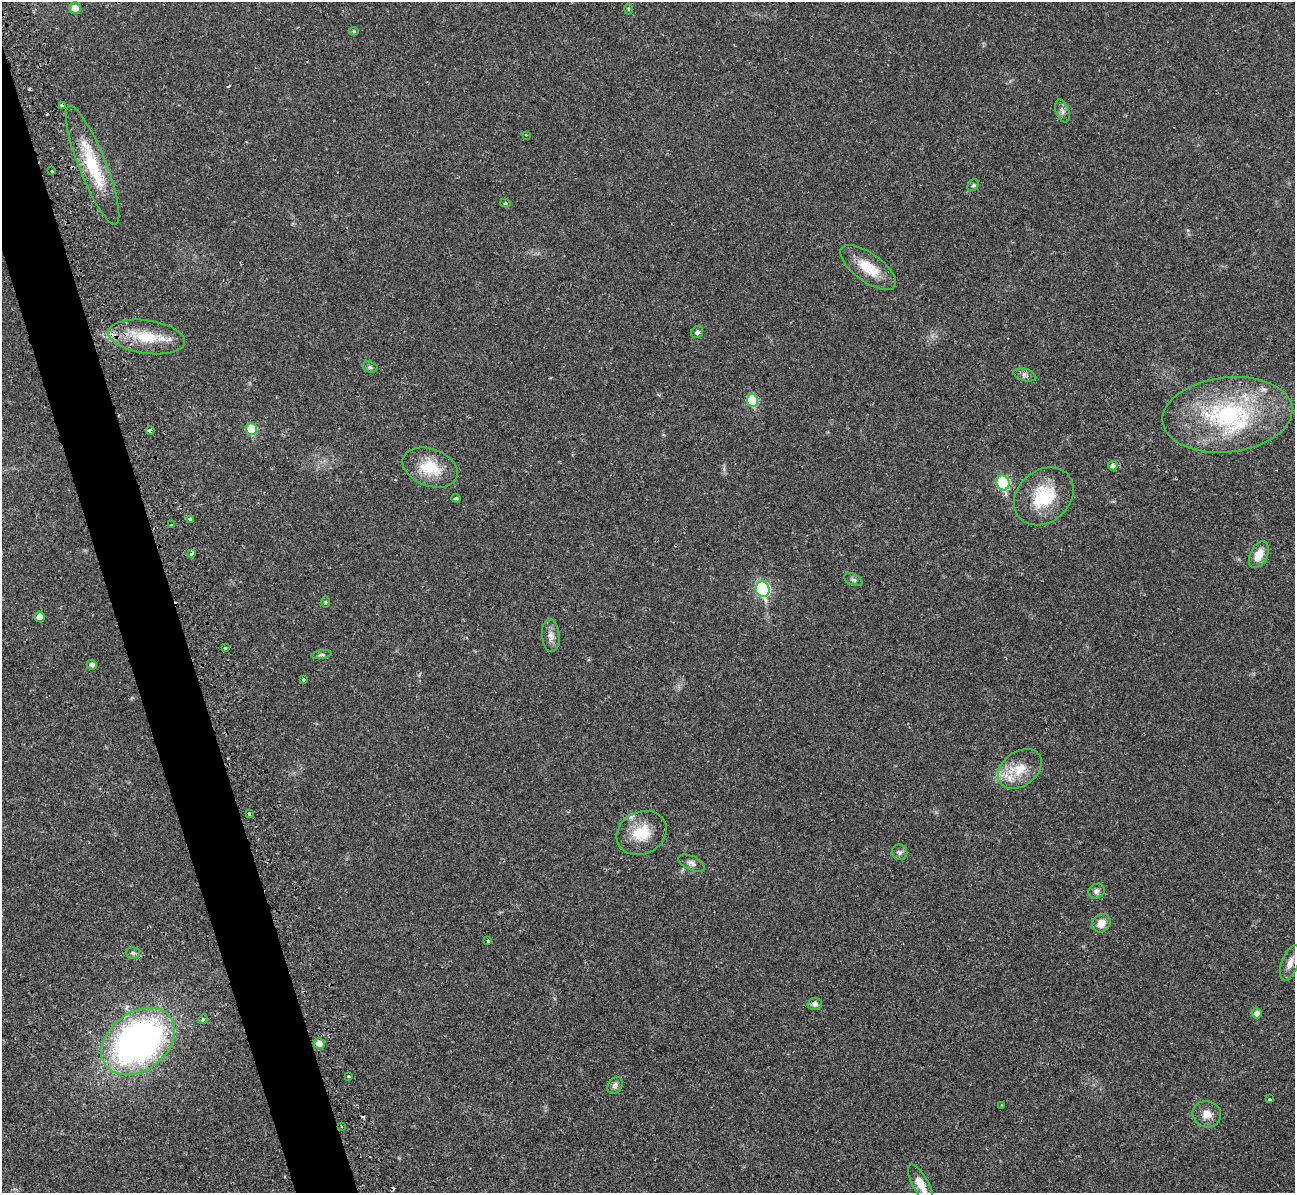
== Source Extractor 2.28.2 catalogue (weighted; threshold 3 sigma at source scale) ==
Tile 11 of 4 x 4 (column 3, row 3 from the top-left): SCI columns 2601-3893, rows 1496-2686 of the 5239 x 5221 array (HDU 1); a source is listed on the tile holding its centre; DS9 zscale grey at full resolution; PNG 1297 x 1195 px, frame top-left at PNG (2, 2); each listed source drawn as its Kron ellipse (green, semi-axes under 4 px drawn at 4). Shown black and unused: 4% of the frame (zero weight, under 2 of 3 exposures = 3% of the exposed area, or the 3 px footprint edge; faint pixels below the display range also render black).
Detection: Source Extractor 2.28.2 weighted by HDU 2 'WHT'; one run over the whole footprint, this tile lists its part. Background 0.0282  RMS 0.004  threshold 0.0182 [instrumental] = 3 sigma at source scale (4.5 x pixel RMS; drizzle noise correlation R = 1.50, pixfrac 1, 0.05/0.05 arcsec/px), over >= 5 px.
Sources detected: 65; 5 cosmic-ray / hot-pixel residue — neither listed nor drawn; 1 inside a brighter listed object's ellipse — not listed separately; the other 59 listed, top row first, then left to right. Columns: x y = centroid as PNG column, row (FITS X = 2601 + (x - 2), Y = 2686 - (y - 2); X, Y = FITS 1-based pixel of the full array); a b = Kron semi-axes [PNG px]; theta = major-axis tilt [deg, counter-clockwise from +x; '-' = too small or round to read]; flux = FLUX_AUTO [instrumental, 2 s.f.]
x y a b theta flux
75 8 6 5 - 3.6
628 9 6 4 -89 0.46
354 31 5 4 - 0.6
62 105 4 4 - 2.4
1062 111 12 6 -70 1.5
526 135 3 2 - 0.29
93 165 64 13 -68 22
52 171 3 3 - 1.3
973 185 6 5 - 0.74
505 203 5 4 - 0.66
868 267 33 14 -36 11
697 332 6 5 - 1
147 337 39 16 -8 16
370 367 7 5 -17 0.82
1025 375 12 6 -15 1.4
752 400 6 5 - 17
1227 415 65 37 6 59
251 429 6 5 - 14
150 430 4 3 - 2.9
1113 466 5 4 - 1.3
430 468 28 18 -21 13
1003 483 7 6 - 36
1044 496 32 26 41 20
456 498 4 3 - 0.68
190 519 3 3 - 0.87
172 525 3 3 - 1.3
192 553 4 3 - 3.8
1259 555 14 8 64 5.6
853 580 9 5 -25 0.95
763 589 8 7 - 62
325 602 5 3 - 0.43
39 617 5 5 - 3.4
551 636 16 9 -85 2.8
225 648 3 3 - 0.74
321 655 10 4 8 0.78
92 665 5 5 - 1.4
303 680 3 3 - 1.1
1020 769 24 17 37 10
249 814 3 3 - 0.85
642 833 26 21 27 11
900 852 8 7 - 1.2
691 863 14 7 -24 1.8
1097 891 8 7 - 1.4
1101 923 10 8 45 3.9
488 941 3 2 - 1.1
133 953 7 6 - 1
1290 963 18 8 69 3.2
815 1004 7 6 - 1.5
1257 1013 5 5 - 2.1
203 1019 5 4 - 0.61
138 1041 40 29 36 170
319 1043 5 5 - 2.7
348 1076 3 3 - 0.65
615 1085 9 7 59 1.6
1269 1099 4 3 - 0.53
1001 1105 2 2 - 0.35
1207 1114 14 13 - 4.2
341 1126 3 2 - 0.52
921 1184 22 8 -61 6.3
Overlapping masked pixels (flux is a lower limit): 4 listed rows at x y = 62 105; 93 165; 150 430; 192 553
Isophote crosses this tile's border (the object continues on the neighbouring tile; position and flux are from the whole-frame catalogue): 1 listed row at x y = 921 1184